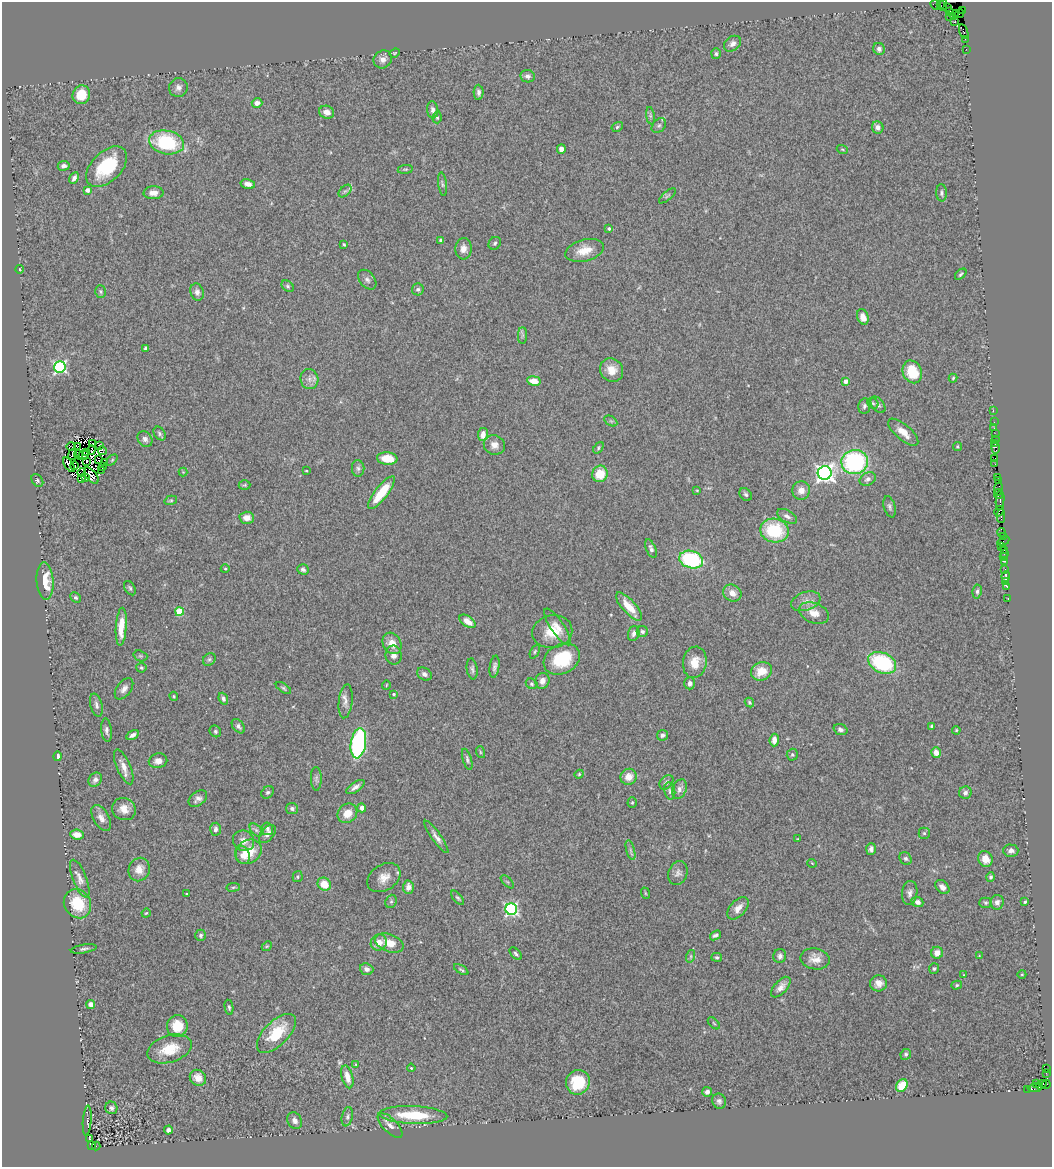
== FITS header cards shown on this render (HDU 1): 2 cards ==
NAXIS1  =                 1050
NAXIS2  =                 1165

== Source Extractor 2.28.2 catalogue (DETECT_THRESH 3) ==
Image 1050 x 1165 px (HDU 1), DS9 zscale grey, 1 PNG px = 1 image px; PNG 1054 x 1169 px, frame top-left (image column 1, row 1165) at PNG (2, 2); each listed source drawn as its Kron ellipse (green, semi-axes under 4 px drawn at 4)
Background 1.27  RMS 0.11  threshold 0.333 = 3 sigma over >= 5 px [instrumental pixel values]
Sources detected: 336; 16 with non-positive FLUX_AUTO (blend fragments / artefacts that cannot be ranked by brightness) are neither listed nor drawn; the other 320 listed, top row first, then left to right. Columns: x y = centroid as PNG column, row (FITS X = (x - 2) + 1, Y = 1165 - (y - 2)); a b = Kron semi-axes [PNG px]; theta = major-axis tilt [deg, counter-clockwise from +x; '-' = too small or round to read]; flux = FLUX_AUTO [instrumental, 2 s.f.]
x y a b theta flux
940 4 3 2 - 9.1
936 5 6 3 -31 110
943 5 6 2 90 93
947 7 3 2 - 70
962 10 3 2 - 48
950 11 3 2 - 77
960 14 4 2 - 37
954 15 5 2 - 58
950 16 3 2 - 120
955 22 3 3 - 64
964 31 7 3 -73 280
965 39 2 2 - 9.9
733 44 9 7 38 35
879 49 6 5 - 30
966 49 2 2 - 39
395 53 5 4 - 8.4
716 54 5 4 - 14
383 59 9 8 - 50
527 76 7 6 - 27
178 88 9 9 - 38
478 92 7 5 -88 23
81 95 9 8 - 160
257 103 5 4 - 38
433 110 8 5 -84 28
327 112 8 6 -19 53
650 116 9 4 -81 16
437 118 6 4 -87 15
659 126 8 6 48 18
617 127 6 5 - 14
878 127 6 5 - 45
166 142 18 11 -11 540
561 149 4 4 - 44
842 149 6 3 -19 8.1
64 166 6 5 - 27
107 167 25 15 44 370
405 169 7 4 7 11
74 178 6 4 61 29
248 184 7 4 -12 38
442 184 12 3 -82 16
87 190 4 4 - 49
345 191 8 4 43 17
153 193 10 6 2 53
941 193 9 5 -88 19
667 196 10 3 40 13
609 229 4 3 - 16
441 240 4 4 - 18
495 243 7 5 49 16
344 244 4 2 - 8.2
463 249 11 8 86 48
585 250 20 10 15 120
20 269 4 3 - 5.8
961 274 7 3 43 11
367 280 11 7 -51 28
288 286 7 5 -41 13
418 289 6 6 - 17
101 291 6 5 - 13
197 292 8 6 -71 30
863 317 8 5 -70 65
523 335 8 4 90 16
145 348 4 3 - 11
60 367 6 5 - 1200
612 370 12 11 - 93
912 372 12 9 -66 230
953 378 4 4 - 8.8
309 379 10 9 - 42
534 381 7 5 -8 81
846 381 4 4 - 50
873 403 6 5 - 13
878 405 9 6 -51 23
864 406 8 6 80 20
993 410 2 2 - 36
611 421 7 4 -32 14
994 422 2 2 - 9
994 428 2 2 - 31
903 432 19 7 -41 82
160 433 7 5 -55 16
995 434 2 2 - 69
483 435 7 5 81 62
145 439 8 7 - 26
995 439 2 2 - 57
93 444 3 2 - 13
995 444 4 3 - 22
99 445 3 2 - 6
494 445 11 9 -23 52
71 446 5 2 - 15
78 446 3 2 - 15
957 446 4 4 - 9.6
598 448 6 4 52 11
996 448 6 3 -81 100
91 450 5 2 - 19
102 451 4 3 - 2.8
87 452 4 2 - 2.2
73 455 6 3 79 5.3
79 455 5 3 - 22
84 455 5 3 - 10
387 458 10 6 -5 140
995 458 3 2 - 11
99 460 3 2 - 9.9
112 460 6 4 46 10
87 461 3 2 - 12
855 462 13 12 - 1000
104 463 4 2 - 20
995 464 2 2 - 48
69 465 8 2 -54 12
74 465 4 2 - 25
103 467 3 2 - 8.1
358 468 8 6 -87 21
102 470 3 2 - 28
306 471 3 3 - 6.1
183 472 4 4 - 6.2
82 473 4 2 - 2.2
825 473 7 7 - 3400
600 474 8 7 - 160
91 475 9 5 -49 3.2
86 477 4 2 - 14
998 477 3 2 - 80
81 479 4 2 - 8
868 479 8 6 27 25
37 480 7 5 -53 13
998 481 2 2 - 7.9
245 485 6 5 - 11
998 489 7 3 81 260
697 490 4 3 - 7.3
801 490 9 8 - 63
381 493 20 6 52 240
998 494 5 2 - 210
746 495 7 5 -44 16
171 500 6 4 15 12
1000 500 10 3 86 440
889 507 11 5 -74 21
999 511 5 3 - 230
787 516 11 6 -29 28
1001 516 7 2 89 310
247 518 7 6 - 63
774 531 14 12 -11 430
1001 533 4 3 - 200
1003 536 3 2 - 130
1003 541 6 2 31 100
1002 546 4 2 - 57
651 549 10 4 -68 24
1004 550 2 2 - 74
1004 553 3 2 - 70
1004 557 2 2 - 29
691 560 12 8 -16 670
1004 561 3 3 - 220
225 569 4 4 - 7.4
303 569 6 5 - 20
1005 569 2 2 - 20
1006 576 5 3 - 210
45 581 18 8 -86 160
1006 582 3 2 - 63
1007 587 3 2 - 59
130 588 8 5 -60 14
977 591 7 4 82 18
732 593 10 8 -31 61
76 598 6 4 -42 14
1008 598 3 2 - 37
806 601 15 9 19 61
629 606 18 6 -48 120
179 612 4 4 - 300
814 613 15 10 -21 90
468 621 9 5 -36 67
121 627 19 5 86 130
557 627 21 6 -56 65
642 631 5 5 - 22
552 632 20 16 10 190
634 633 8 5 73 28
392 643 11 9 -61 78
535 651 7 4 63 11
394 655 9 8 - 42
140 656 7 5 -19 12
209 659 7 5 43 17
562 659 19 14 27 350
695 662 16 12 81 120
882 663 15 10 -25 610
494 667 11 5 82 25
141 668 5 5 - 13
472 669 10 5 -81 20
761 671 11 9 23 120
424 674 8 6 -31 24
542 681 8 7 - 46
690 683 6 5 - 27
532 684 6 5 - 13
386 685 5 3 - 5.8
283 688 9 4 -33 13
124 689 12 7 53 38
393 694 3 3 - 11
174 696 4 3 - 8.7
223 699 6 4 -68 24
346 701 17 7 84 45
749 702 5 4 - 12
96 705 12 6 -75 26
238 726 8 5 -51 24
932 726 4 3 - 10
840 729 7 5 -20 23
107 730 12 5 -84 27
956 730 4 3 - 8.8
215 731 6 5 - 15
133 735 7 4 30 28
662 735 6 5 - 19
774 740 6 4 84 53
358 743 15 7 81 1300
480 752 6 4 -71 9.7
936 752 5 4 - 58
792 755 6 5 - 13
58 756 5 3 - 34
467 759 11 4 -73 19
158 761 9 7 10 42
124 767 19 6 -66 64
579 774 4 4 - 7.9
629 777 8 8 - 75
316 779 12 5 -89 19
95 780 8 6 47 27
666 782 8 6 49 18
355 787 10 5 33 33
679 789 10 7 67 32
670 791 8 5 -78 17
268 792 7 5 42 18
965 793 6 6 - 23
198 799 10 6 37 35
632 802 5 4 - 9
292 808 6 5 - 18
362 808 4 4 - 33
124 809 12 11 - 77
347 813 10 9 - 100
101 818 14 8 -60 47
215 829 6 5 - 23
267 829 6 5 - 17
256 830 8 4 -45 19
924 833 5 5 - 13
267 834 10 6 50 39
77 835 7 5 -7 56
436 837 19 4 -54 41
798 839 4 2 - 5.1
243 841 11 10 - 57
871 849 6 5 - 27
630 850 10 4 -75 19
1011 851 7 6 - 30
249 852 14 11 37 180
242 855 9 7 -65 44
906 859 7 5 -44 17
985 859 8 7 - 86
812 863 5 3 - 5.4
139 869 12 10 67 81
678 873 12 9 69 37
298 877 5 5 - 12
991 877 5 4 - 16
384 878 18 13 32 85
80 879 20 7 -69 47
507 882 8 3 -45 9.4
324 884 7 6 - 120
233 887 7 3 8 9.6
408 887 6 5 - 45
942 887 8 6 -46 34
645 893 6 3 -71 6.8
910 893 12 7 81 32
187 894 3 2 - 8.1
458 898 9 4 -50 13
391 901 7 5 69 16
917 902 6 5 - 39
997 902 7 6 - 40
1025 902 3 3 - 10
986 903 6 5 - 14
77 904 15 13 -56 250
738 908 13 7 48 55
511 909 6 5 - 1400
146 913 4 3 - 7
201 935 5 5 - 15
715 935 6 4 38 21
379 943 8 7 - 74
389 943 15 8 -21 100
267 946 5 4 - 8.9
84 949 13 4 9 19
937 953 6 6 - 63
516 954 7 4 -46 15
691 956 6 4 72 12
780 956 7 6 - 24
979 956 3 3 - 4.7
717 957 5 4 - 11
815 959 14 10 -11 71
367 969 7 5 -21 29
934 969 5 5 - 11
461 970 8 3 -32 12
1022 974 4 3 - 5.8
964 975 4 2 - 4.8
878 983 8 8 - 49
957 985 5 4 - 11
781 987 12 6 49 45
91 1004 4 4 - 38
229 1007 7 4 -79 14
714 1023 7 3 -45 8.2
177 1026 11 10 - 150
276 1033 25 12 45 270
169 1049 23 13 17 180
906 1054 5 5 - 12
356 1065 4 3 - 6.7
411 1068 4 3 - 8
1046 1069 3 2 - 180
1046 1073 2 2 - 56
347 1077 12 5 -74 76
198 1078 8 7 - 64
578 1082 12 11 - 320
1036 1084 4 3 - 82
902 1085 7 5 52 130
1041 1085 6 2 32 150
1046 1085 4 3 - 160
1035 1088 7 3 6 320
1027 1089 3 2 - 34
707 1092 5 5 - 32
719 1101 8 6 -69 23
111 1108 6 6 - 23
413 1115 34 9 -3 330
347 1117 10 5 78 22
87 1121 15 2 86 7.6
295 1121 9 7 -59 35
390 1125 16 7 -46 45
168 1130 4 4 - 22
89 1139 3 3 - 270
92 1145 4 3 - 300
96 1146 4 2 - 24
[16 non-positive-flux detections neither listed nor drawn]